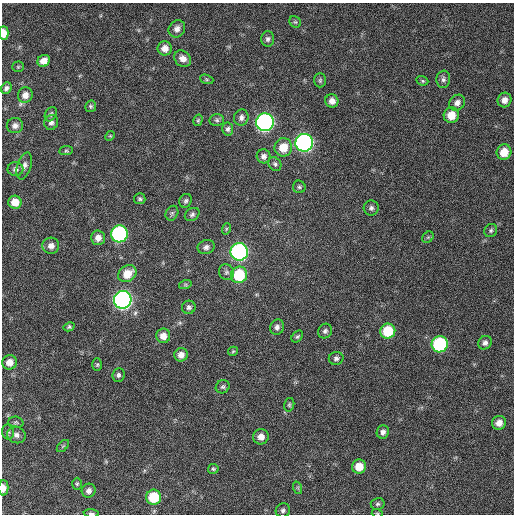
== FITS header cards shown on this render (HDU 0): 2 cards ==
NAXIS1  =                  512 / Axis length
NAXIS2  =                  512 / Axis length

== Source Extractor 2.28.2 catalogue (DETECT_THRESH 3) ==
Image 512 x 512 px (HDU 0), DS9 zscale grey, 1 PNG px = 1 image px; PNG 516 x 516 px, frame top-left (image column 1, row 512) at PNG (2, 3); each listed source drawn as its Kron ellipse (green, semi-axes under 4 px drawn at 4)
Background 384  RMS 9.7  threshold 29.2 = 3 sigma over >= 5 px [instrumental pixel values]
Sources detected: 91; all 91 listed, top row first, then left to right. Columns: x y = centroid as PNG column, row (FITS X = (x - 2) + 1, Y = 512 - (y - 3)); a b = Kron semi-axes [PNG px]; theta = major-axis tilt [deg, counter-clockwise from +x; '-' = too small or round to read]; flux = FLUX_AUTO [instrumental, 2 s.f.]
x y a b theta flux
295 22 6 5 - 970
177 29 9 8 - 3500
4 33 7 4 -89 7000
268 39 8 6 87 1900
165 48 7 7 - 4700
183 59 9 7 -40 4500
44 61 6 5 - 5500
18 67 5 5 - 840
207 79 7 4 -20 930
443 79 9 7 84 2100
320 80 7 5 88 1200
422 81 6 4 -21 950
6 88 6 5 - 1900
25 95 8 7 - 4000
505 100 7 7 - 3900
332 101 7 6 - 3800
457 103 8 7 - 3200
91 106 6 5 - 1100
51 114 7 5 61 1500
451 115 8 7 - 10000
241 118 8 7 - 2400
198 120 6 4 74 1000
217 120 7 6 - 1600
51 122 7 7 - 2200
265 122 9 8 - 220000
15 126 8 7 - 2900
228 129 6 5 - 1800
110 136 5 4 - 730
304 143 9 9 - 220000
283 147 9 8 - 11000
66 151 7 4 6 940
504 152 7 7 - 11000
264 156 7 7 - 2500
275 164 7 6 - 1500
24 166 14 7 73 3100
15 169 8 7 - 2400
299 187 6 6 - 1300
140 199 5 5 - 1200
186 201 7 6 - 1500
15 202 6 6 - 7500
371 208 7 7 - 2100
172 213 8 6 63 1400
192 214 8 6 35 1700
226 229 6 3 72 790
491 230 7 6 - 1400
119 234 8 8 - 110000
428 237 6 5 - 1100
98 238 7 7 - 4200
51 246 8 8 - 3800
206 247 9 7 19 2300
239 252 9 8 - 180000
226 272 8 7 - 1900
127 274 10 7 36 11000
239 275 8 8 - 32000
185 285 6 4 18 850
123 300 9 8 - 260000
189 307 7 6 - 1800
69 327 6 4 29 1100
277 327 8 6 63 2400
325 331 7 7 - 1800
388 331 7 7 - 23000
163 336 7 7 - 5500
297 336 7 5 48 1200
485 343 7 6 - 2400
440 344 8 8 - 66000
233 351 5 4 - 780
181 355 7 6 - 4300
336 358 7 6 - 2000
10 362 7 7 - 5000
97 365 6 4 89 950
118 375 7 6 - 1600
223 387 7 6 - 1400
289 405 7 5 76 1100
16 422 8 5 -4 1200
499 423 7 7 - 4400
8 432 7 6 - 1600
383 432 7 6 - 2400
16 435 9 8 - 3300
261 437 8 7 - 4900
63 446 7 4 44 910
359 467 7 7 - 9500
213 469 5 5 - 1000
77 484 6 5 - 1100
3 488 7 5 -90 5000
298 488 6 4 -72 1000
89 491 7 6 - 3000
154 497 7 7 - 22000
378 504 7 6 - 1400
283 510 7 7 - 1900
91 513 7 3 -4 1500
377 513 5 3 - 670
At the frame edge (FLAGS 8, measured only in part): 4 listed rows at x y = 4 33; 3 488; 91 513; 377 513